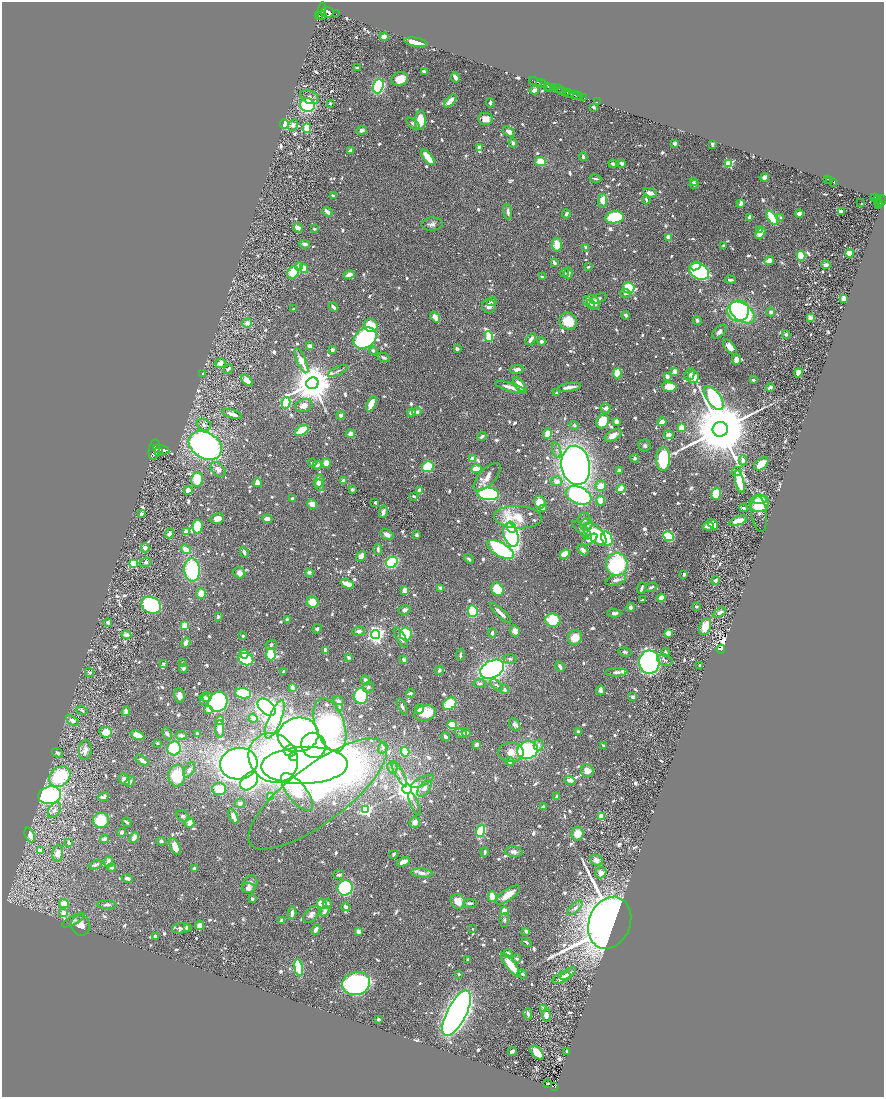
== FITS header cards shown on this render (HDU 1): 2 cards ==
NAXIS1  =                 1764
NAXIS2  =                 2189

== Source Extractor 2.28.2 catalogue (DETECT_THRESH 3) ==
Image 1764 x 2189 px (HDU 1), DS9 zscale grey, zoomed out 1/2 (1 PNG px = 2 x 2 image px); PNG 886 x 1099 px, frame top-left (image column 1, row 2189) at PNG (2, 2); each listed source drawn as its Kron ellipse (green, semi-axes under 4 px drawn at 4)
Background 0.68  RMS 0.02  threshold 0.0602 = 3 sigma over >= 5 px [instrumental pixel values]
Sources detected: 1377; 45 cannot appear on this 1/2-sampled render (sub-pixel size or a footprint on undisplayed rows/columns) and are neither listed nor drawn; of the other 1332, the 500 brightest by FLUX_AUTO listed and drawn (832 fainter detections omitted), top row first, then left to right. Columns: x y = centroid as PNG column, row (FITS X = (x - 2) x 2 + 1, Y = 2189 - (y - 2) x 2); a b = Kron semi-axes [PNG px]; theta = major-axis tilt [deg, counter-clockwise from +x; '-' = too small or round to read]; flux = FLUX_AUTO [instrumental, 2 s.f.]
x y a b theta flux
321 11 9 3 74 2700
327 12 7 5 -7 2800
336 14 2 1 - 91
319 16 3 1 - 250
322 16 4 3 - 850
384 37 4 3 - 33
416 42 11 4 -10 60
357 68 3 2 - 12
424 72 3 3 - 19
455 77 5 3 - 21
400 79 8 7 - 74
536 82 7 2 -21 1200
541 84 5 2 - 870
378 86 7 5 70 470
547 86 3 2 - 310
550 87 2 2 - 150
553 88 3 2 - 480
558 89 3 2 - 370
534 90 5 4 - 15
562 91 4 2 - 320
566 92 3 2 - 740
569 93 3 2 - 700
574 95 2 2 - 410
578 96 4 2 - 970
309 97 9 6 -27 21
584 98 2 1 - 95
450 101 8 3 45 63
597 102 2 1 - 21
330 103 2 2 - 9.1
490 103 4 2 - 15
307 105 7 7 - 380
594 107 3 2 - 10
485 119 7 6 - 46
420 121 9 5 88 110
284 124 5 4 - 220
413 124 8 4 -38 15
293 125 6 4 53 21
307 128 5 4 - 150
362 130 5 4 - 12
509 131 7 4 -33 23
513 143 4 3 - 15
675 143 4 3 - 9.6
712 144 4 2 - 15
480 147 3 3 - 30
350 151 4 3 - 26
428 157 9 3 -52 120
583 157 4 3 - 11
540 162 5 4 - 73
622 163 3 3 - 17
729 163 3 3 - 310
613 164 4 3 - 14
765 177 4 4 - 21
595 179 6 2 -10 9
827 179 3 2 - 120
830 180 2 2 - 120
693 181 3 3 - 27
834 182 3 2 - 420
694 184 5 3 - 13
650 193 7 4 -16 29
334 195 4 2 - 12
875 197 3 2 - 120
877 199 4 2 - 99
646 200 5 3 - 9.1
882 200 5 3 - 430
603 201 7 4 83 54
879 202 4 2 - 300
741 203 4 3 - 29
861 203 2 1 - 32
879 204 4 2 - 190
841 211 4 3 - 17
327 212 5 2 - 33
508 212 8 4 -84 18
799 213 4 3 - 44
566 214 4 3 - 12
615 217 9 6 8 310
749 217 4 3 - 16
772 218 8 3 -57 210
781 218 4 3 - 14
432 224 10 6 5 21
298 228 5 3 - 25
314 229 2 2 - 24
760 229 3 3 - 14
760 233 6 4 56 58
669 237 3 3 - 32
305 244 5 3 - 11
557 245 7 5 -83 72
723 246 2 2 - 13
586 247 4 3 - 9.3
849 253 4 3 - 90
801 256 5 4 - 140
769 261 5 4 - 33
554 262 3 2 - 22
826 265 4 3 - 26
299 266 4 4 - 36
695 266 5 3 - 33
588 267 3 2 - 9.4
304 269 4 3 - 70
699 271 10 7 -28 670
293 272 6 5 - 110
565 273 4 3 - 12
568 273 6 4 88 13
349 275 6 4 17 33
542 277 3 2 - 12
730 280 5 2 - 15
628 288 6 5 - 100
625 293 5 4 - 11
599 298 8 3 26 9
843 298 2 2 - 95
492 301 5 4 - 11
587 301 4 3 - 74
593 302 8 5 -51 35
590 304 4 4 - 23
489 306 7 7 - 22
333 307 5 3 - 15
294 309 3 2 - 16
738 311 11 10 - 660
771 312 4 4 - 14
742 313 14 8 -35 360
626 315 4 3 - 12
435 317 6 3 -50 38
810 318 3 3 - 29
568 321 9 8 - 130
697 321 4 4 - 9.6
247 323 5 4 - 28
371 326 7 6 - 120
719 332 9 5 43 19
786 334 4 3 - 12
489 336 5 3 - 300
365 338 12 9 37 910
531 339 7 3 54 21
541 341 4 3 - 12
310 346 4 3 - 14
730 347 9 5 -52 37
457 349 3 3 - 14
332 350 3 3 - 17
373 350 4 3 - 12
384 357 6 3 -25 11
736 360 5 3 - 36
301 361 13 3 -66 140
220 363 5 4 - 30
228 369 5 3 - 11
517 369 7 3 5 24
338 371 10 3 26 9.8
675 371 4 3 - 45
617 373 5 4 - 120
798 373 5 4 - 31
203 374 3 3 - 11
689 374 7 4 60 17
667 376 3 3 - 23
693 377 6 5 - 59
247 380 7 4 -43 44
753 380 3 2 - 13
312 383 6 5 - 17000
519 385 8 4 -52 51
569 387 12 3 9 28
669 387 7 5 -4 91
770 387 4 2 - 23
511 388 16 3 -17 41
557 393 2 2 - 13
714 398 14 7 -55 990
286 403 6 4 77 540
371 404 8 4 67 64
304 405 8 6 16 35
606 408 5 5 - 16
417 412 5 3 - 12
411 413 4 3 - 25
232 414 10 3 -17 38
341 415 4 4 - 15
603 421 7 6 - 130
616 421 4 3 - 22
662 422 4 3 - 70
204 425 7 5 -20 15
574 425 4 3 - 11
681 428 4 3 - 43
720 429 7 7 - 66000
302 430 7 4 30 130
350 434 4 4 - 25
547 434 5 4 - 56
613 435 9 5 28 33
668 435 5 4 - 20
482 436 4 3 - 14
205 445 17 13 -31 2200
645 445 6 6 - 12
154 450 10 5 81 5000
162 450 8 4 -15 4000
557 450 8 4 -73 12
158 452 2 2 - 700
635 458 4 4 - 9
472 459 3 3 - 73
663 459 12 7 88 280
743 460 5 4 - 17
312 463 4 3 - 9.1
326 463 5 4 - 38
761 464 8 5 39 59
317 465 4 3 - 16
576 465 20 14 -81 3100
428 467 6 5 - 130
218 469 8 6 -44 25
476 469 5 3 - 73
620 470 3 2 - 22
736 471 5 4 - 12
487 477 18 8 46 49
197 479 7 6 - 140
319 481 7 4 75 33
343 481 4 3 - 33
556 481 6 5 - 28
740 482 12 4 -78 200
257 483 4 4 - 23
319 485 6 4 -71 15
601 486 5 5 - 57
621 488 4 3 - 69
352 489 3 3 - 12
188 490 4 4 - 39
420 490 4 4 - 28
488 494 11 6 -5 850
716 494 6 4 74 160
579 495 13 8 -22 1000
414 496 3 2 - 9
292 498 3 2 - 11
760 500 7 4 6 76
601 501 5 4 - 53
375 502 3 2 - 11
540 502 6 5 - 57
759 503 10 8 11 210
312 504 5 4 - 37
543 508 2 2 - 72
744 508 4 3 - 8.9
383 512 6 3 79 21
141 514 3 3 - 10
759 514 18 8 -83 20
518 517 24 11 -3 170
217 519 7 5 11 28
267 519 5 4 - 32
584 519 7 6 - 11
738 521 9 4 20 64
713 524 6 4 -44 34
586 525 6 6 - 37
197 526 7 5 86 150
708 526 6 3 4 48
511 527 5 4 - 190
582 530 12 4 -41 17
186 532 3 2 - 96
169 534 5 4 - 20
595 534 14 7 -43 260
387 535 7 4 -29 24
417 535 3 3 - 20
511 535 12 7 -70 780
669 536 6 4 -23 180
607 539 7 5 -70 410
590 540 9 3 32 31
145 548 4 4 - 21
186 549 5 3 - 41
378 549 5 3 - 12
501 550 15 7 -29 880
583 550 6 4 -44 18
244 552 5 3 - 14
565 554 5 4 - 66
361 556 5 3 - 32
469 559 5 3 - 9.6
146 562 6 4 9 10
392 562 6 5 - 250
133 563 3 3 - 250
617 564 11 11 - 470
192 570 11 7 -84 370
309 572 3 3 - 17
239 573 6 5 - 22
684 574 4 3 - 9.3
616 580 11 4 16 19
716 580 4 3 - 14
347 584 7 3 -22 97
651 587 6 3 27 10
441 588 4 3 - 21
642 588 6 2 72 17
497 589 7 5 -55 150
405 590 4 4 - 37
201 594 5 5 - 56
661 598 4 3 - 87
642 600 3 2 - 8.9
312 602 6 5 - 79
151 605 10 8 -26 600
630 607 4 4 - 16
697 607 3 2 - 11
405 610 6 4 14 15
473 611 6 5 - 180
501 613 14 3 -44 33
614 613 7 4 -3 15
719 613 7 3 34 19
218 617 3 2 - 13
287 619 4 3 - 10
553 620 8 6 -9 160
108 622 4 3 - 12
185 625 3 3 - 170
705 626 9 5 70 100
317 629 5 4 - 11
359 631 6 4 9 14
515 631 6 5 - 27
492 633 5 3 - 11
668 633 3 3 - 42
406 634 6 6 - 230
126 635 5 3 - 41
376 635 4 4 - 2100
243 636 2 2 - 12
575 637 7 7 - 66
401 638 11 4 -59 21
186 643 5 4 - 26
271 645 6 4 26 10
721 649 4 4 - 120
325 651 4 3 - 33
625 652 7 4 -9 10
665 652 4 3 - 9.6
244 654 4 4 - 65
271 654 6 4 -85 280
460 655 5 3 - 11
349 657 4 3 - 12
246 659 7 6 - 480
510 659 6 4 -6 9.6
404 660 3 2 - 25
665 660 8 5 -23 13
649 662 12 10 -89 1600
182 663 3 3 - 11
163 664 4 3 - 10
700 666 3 2 - 21
560 667 5 3 - 12
183 668 4 4 - 14
492 669 12 8 28 2200
439 670 5 3 - 8.9
284 671 4 3 - 10
90 672 4 3 - 10
616 672 11 3 1 15
365 680 5 4 - 15
479 683 6 3 8 13
496 685 7 3 -40 9.4
292 687 4 3 - 24
368 687 6 5 - 11
505 689 4 4 - 9.1
601 690 4 3 - 18
243 693 8 5 -4 350
410 693 4 3 - 10
179 695 7 5 -79 31
361 696 8 6 -89 450
207 697 5 4 - 13
633 697 3 3 - 9.9
204 699 6 5 - 25
338 701 5 3 - 11
218 702 10 9 - 1000
450 704 7 5 38 140
402 706 9 3 -62 9.7
266 707 10 6 -41 1800
340 707 2 2 - 22
209 709 3 3 - 45
419 709 4 4 - 29
82 710 6 3 -18 9
126 711 4 4 - 22
425 713 11 8 12 88
253 718 4 3 - 13
275 719 20 6 68 96
72 721 7 4 -34 22
220 721 4 3 - 75
330 725 28 14 -71 1200
452 725 4 4 - 150
515 725 7 5 -53 16
220 729 9 4 90 39
578 731 2 2 - 21
106 732 6 5 - 57
167 733 6 3 -58 13
461 733 6 4 -22 9.2
466 733 4 3 - 36
198 734 3 2 - 13
137 735 7 4 -22 63
181 735 5 3 - 19
298 735 20 17 11 3000
445 737 5 3 - 16
157 743 2 2 - 9
476 744 4 3 - 20
314 745 13 12 - 430
538 745 5 5 - 15
603 746 4 3 - 11
174 748 7 7 - 320
383 748 6 4 72 11
85 750 10 6 83 28
528 750 10 8 14 630
291 751 6 5 - 1200
405 752 5 4 - 170
511 752 13 9 0 43
57 753 6 4 -25 14
293 757 4 4 - 390
273 758 26 23 -46 570
142 760 7 3 -33 25
510 762 4 3 - 11
239 764 19 16 6 2200
305 765 43 18 2 5700
392 767 6 5 - 17
189 770 8 4 57 18
587 771 6 6 - 41
399 774 14 4 -61 19
177 776 11 8 85 180
60 777 12 9 41 330
124 779 6 5 - 21
570 780 6 3 -16 29
130 781 5 3 - 8.9
249 781 11 7 48 810
422 781 12 3 26 12
424 788 9 5 53 33
219 789 7 6 - 90
407 789 5 5 - 5300
297 792 23 9 -52 190
318 794 84 28 37 520
50 795 11 8 11 780
104 797 5 3 - 19
271 797 4 3 - 41
557 797 4 3 - 19
240 803 5 5 - 16
414 804 12 3 -68 9.7
543 807 3 3 - 12
54 810 8 5 58 19
366 810 3 3 - 570
183 816 7 5 -29 12
233 816 8 4 -63 26
601 816 3 3 - 150
101 820 8 7 - 140
127 822 5 2 - 12
415 822 5 5 - 27
189 823 5 5 - 35
481 831 6 4 68 220
122 832 4 4 - 14
577 834 7 6 - 70
30 835 8 4 -68 38
134 837 6 3 66 34
104 839 4 4 - 17
161 841 5 3 - 13
69 842 4 3 - 15
175 846 9 4 -67 72
40 851 4 3 - 52
485 852 4 2 - 10
514 852 9 5 -6 21
58 853 8 5 83 39
394 854 4 3 - 9.1
596 860 6 5 - 26
109 862 5 4 - 40
403 862 7 4 23 37
95 865 7 3 28 11
112 868 4 3 - 17
194 868 3 3 - 18
422 873 11 4 -5 26
601 873 6 5 - 30
339 875 5 3 - 16
127 878 6 3 -17 17
250 884 9 7 65 25
248 888 6 5 - 21
345 888 8 7 - 780
508 895 14 5 34 68
492 897 5 4 - 71
252 899 3 2 - 11
458 901 7 6 - 63
470 903 7 3 0 12
64 904 5 4 - 63
322 904 5 4 - 180
327 904 5 4 - 15
107 905 9 4 -2 15
346 907 4 3 - 19
575 908 9 4 40 20
325 911 5 3 - 19
504 911 3 2 - 120
64 913 4 4 - 32
292 913 6 3 79 20
311 914 10 6 47 26
73 920 12 4 27 13
282 920 4 3 - 19
504 920 7 5 88 12
610 923 27 20 68 9500
81 925 10 9 - 36
199 926 4 4 - 33
181 928 9 5 4 19
187 928 4 4 - 12
316 929 5 3 - 25
473 929 2 2 - 10
358 931 4 3 - 19
526 931 4 3 - 12
155 936 3 3 - 14
527 943 5 2 - 15
508 954 4 3 - 20
517 959 4 3 - 11
468 960 3 3 - 8.9
511 965 14 4 -52 110
299 968 8 3 -79 210
459 974 2 2 - 14
522 974 5 3 - 9.9
568 974 9 4 37 29
562 978 9 5 27 28
356 983 14 11 16 1100
544 1009 2 2 - 50
457 1013 25 9 63 6500
528 1014 5 3 - 11
546 1015 6 4 -85 32
378 1019 3 2 - 21
512 1051 4 3 - 14
567 1051 2 2 - 12
537 1052 8 5 -45 76
548 1084 3 2 - 13
554 1086 4 3 - 80
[832 fainter detections neither listed nor drawn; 45 sub-pixel or undisplayed-footprint detections neither listed nor drawn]